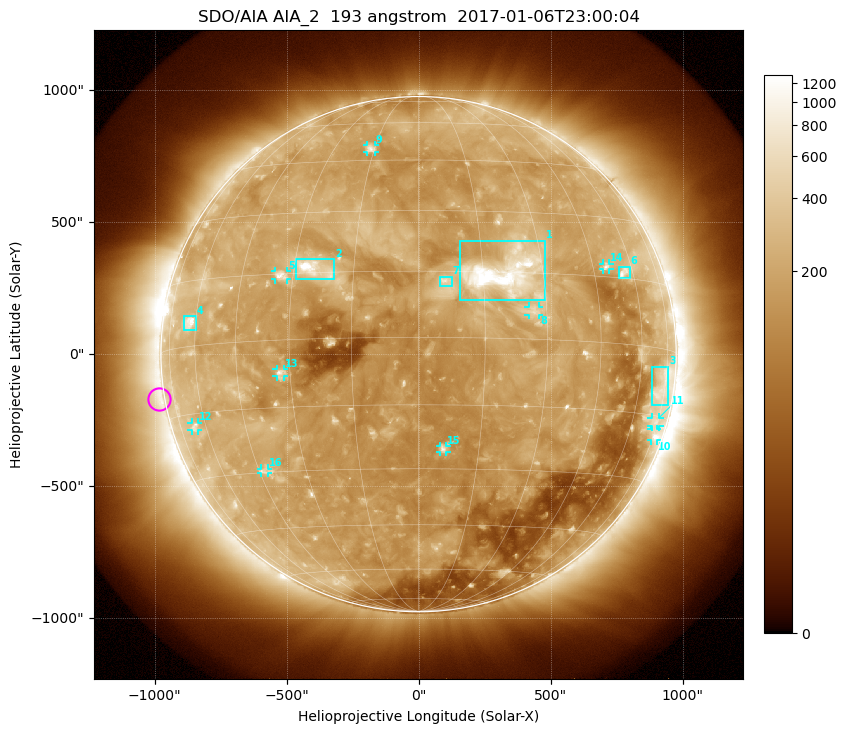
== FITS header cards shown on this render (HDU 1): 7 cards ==
TELESCOP= 'SDO/AIA'
INSTRUME= 'AIA_2'
WAVELNTH=                  193
WAVEUNIT= 'angstrom'
DATE-OBS= '2017-01-06T23:00:04.84'
CTYPE1  = 'HPLN-TAN'
CTYPE2  = 'HPLT-TAN'

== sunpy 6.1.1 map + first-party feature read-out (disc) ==
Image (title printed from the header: SDO/AIA AIA_2  193 angstrom  2017-01-06T23:00:04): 1024 x 1024 px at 2.4 arcsec/px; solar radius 976 arcsec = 407 px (full disc in frame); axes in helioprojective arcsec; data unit not stated in the header (colour bar unlabelled)
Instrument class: DISC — disc imager (sunpy class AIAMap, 193 A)
Bright regions (active regions / flare kernels): reference = the median radial profile (limb darkening/brightening removed); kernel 9 px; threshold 5 sigma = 284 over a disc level ~166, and >= 1.15x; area >= 12 px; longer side >= 10 px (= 24 arcsec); searched inside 0.97 R_sun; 16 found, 16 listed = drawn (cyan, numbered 1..; 10 of them under ~33 arcsec drawn as corner ticks so the feature stays visible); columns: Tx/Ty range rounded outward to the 5 arcsec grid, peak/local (2 s.f.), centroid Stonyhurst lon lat
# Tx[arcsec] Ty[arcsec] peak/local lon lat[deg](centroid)
1 155..480 205..430 13 +20 +15
2 -465..-320 280..360 9.2 -25 +16
3 885..945 -195..-45 3.1 +72 -9
4 -890..-845 90..145 6 -63 +5
5 -545..-500 280..315 5.1 -33 +15
6 755..800 290..330 4.6 +56 +16
7 80..125 255..295 4.5 +6 +13
8 415..455 145..180 3.6 +27 +6
9 -195..-165 765..795 4.2 -16 +49
10 880..905 -330..-280 4.6 +75 -19
11 880..915 -275..-240 2.6 +73 -16
12 -860..-835 -290..-260 3.2 -65 -18
13 -540..-510 -85..-55 3.9 -33 -7
14 695..725 320..345 3.8 +50 +17
15 80..105 -370..-345 4.5 +6 -25
16 -595..-570 -450..-435 3.1 -43 -30
Off-limb structures (1.02-1.3 R_sun): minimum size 162 px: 5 found; the strongest spans PA ~70..140 deg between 1.02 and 1.3 R_sun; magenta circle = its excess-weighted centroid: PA ~100 deg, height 1.02 R_sun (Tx ~-985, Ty ~-170 arcsec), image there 1.5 x the reference